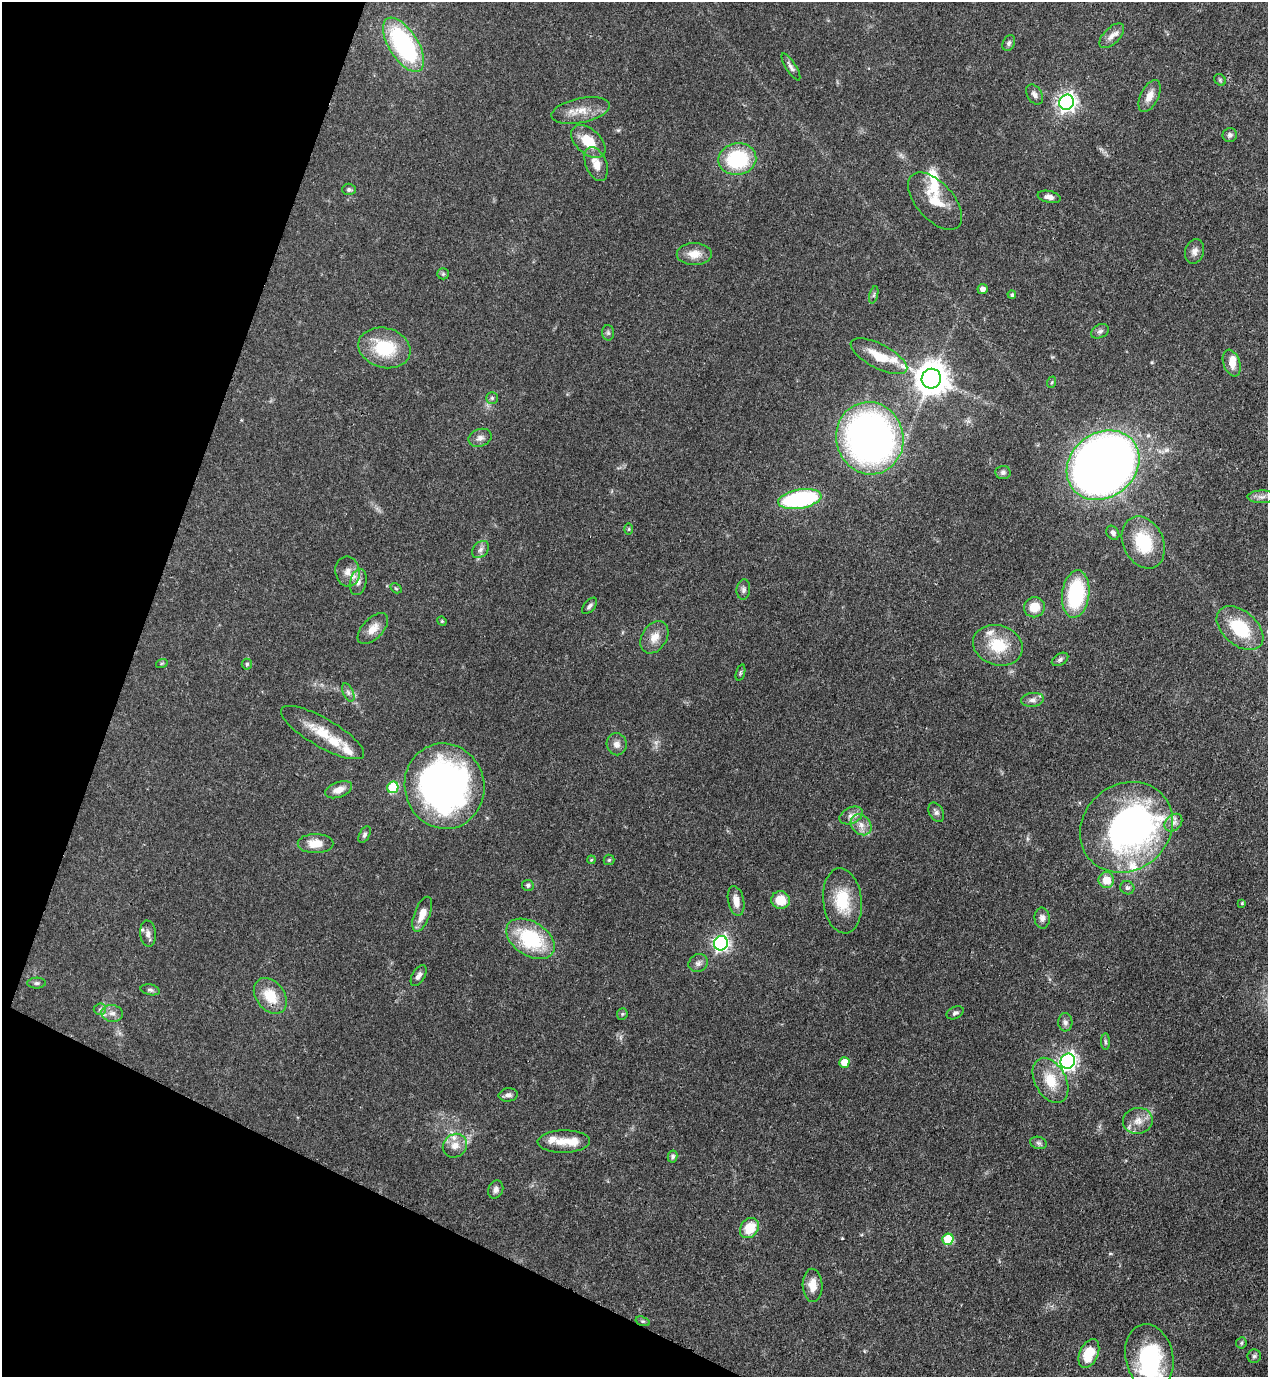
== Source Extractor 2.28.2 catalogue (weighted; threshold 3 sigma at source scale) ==
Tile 9 of 4 x 4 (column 1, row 3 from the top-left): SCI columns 353-1618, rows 1415-2789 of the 5638 x 5578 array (HDU 1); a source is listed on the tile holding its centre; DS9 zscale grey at full resolution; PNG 1270 x 1379 px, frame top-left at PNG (2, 2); each listed source drawn as its Kron ellipse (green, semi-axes under 4 px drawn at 4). Shown black and unused: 19% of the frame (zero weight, under 3 of 4 exposures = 7% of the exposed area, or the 3 px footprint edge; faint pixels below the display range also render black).
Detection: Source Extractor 2.28.2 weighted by HDU 2 'WHT'; one run over the whole footprint, this tile lists its part. Background 0.0517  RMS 0.0035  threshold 0.0157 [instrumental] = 3 sigma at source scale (4.5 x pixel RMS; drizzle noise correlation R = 1.50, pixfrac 1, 0.05/0.05 arcsec/px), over >= 5 px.
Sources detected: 128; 1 too faint to see at this stretch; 3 inside a brighter object's white glare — neither listed nor drawn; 11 inside a brighter listed object's ellipse — not listed separately; the other 113 listed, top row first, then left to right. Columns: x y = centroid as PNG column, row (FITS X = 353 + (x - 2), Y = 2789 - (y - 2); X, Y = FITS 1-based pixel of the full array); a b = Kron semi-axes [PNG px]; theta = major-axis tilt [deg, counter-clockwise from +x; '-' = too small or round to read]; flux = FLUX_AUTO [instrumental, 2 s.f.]
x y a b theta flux
1112 36 15 8 45 2.4
1009 43 8 6 63 0.94
404 45 31 14 -58 49
791 67 15 5 -58 1.3
1220 80 6 5 - 0.57
1034 95 11 7 -56 1.5
1149 96 17 9 63 3.3
1067 102 8 7 - 140
581 110 30 12 12 5.5
1230 135 7 7 - 1
588 141 20 12 -41 8
737 159 19 16 9 26
596 164 17 10 -68 4.2
349 189 7 6 - 0.74
1049 197 11 6 -12 1.8
935 201 35 18 -48 8.7
1194 251 12 9 73 1.9
694 254 17 11 1 4.2
443 274 6 5 - 0.57
982 289 5 5 - 1.8
874 295 9 3 77 0.62
1012 295 4 4 - 0.67
1100 331 9 6 27 1.1
608 333 8 6 -89 0.76
384 348 26 20 -16 16
879 356 31 12 -27 9.2
1232 363 14 8 -71 3.3
931 379 10 9 - 670
1052 382 6 3 71 0.43
492 398 6 6 - 0.64
480 438 12 8 20 1.8
870 438 36 33 -76 160
1103 465 39 32 38 350
1003 472 7 6 - 0.97
1262 497 14 6 0 1.8
800 499 22 9 10 45
629 529 6 3 89 0.37
1113 533 7 6 - 1.2
1143 542 27 20 -64 16
480 550 10 7 46 1.3
348 572 15 12 -81 3.3
358 582 13 8 76 2.2
396 588 6 4 -31 0.45
743 589 10 7 85 1.1
1076 594 24 13 82 30
590 606 10 5 49 1.1
1034 607 10 10 - 5.6
442 621 5 4 - 0.38
1240 628 27 17 -40 16
373 629 19 10 45 3.9
654 637 17 12 58 3.9
998 645 25 20 -17 12
1060 659 9 5 31 0.9
162 663 6 3 19 0.4
247 664 5 5 - 0.49
740 673 8 3 72 0.52
348 692 10 5 -63 1.1
1033 700 11 7 6 1.5
322 733 47 14 -30 10
617 744 11 10 - 2.1
444 786 43 40 -75 150
393 787 6 5 - 18
339 790 14 7 20 3.3
936 812 10 7 -60 1.2
851 815 12 8 25 1.9
1173 823 10 7 45 1.8
861 825 11 9 -45 2.7
1126 827 49 43 40 120
365 834 9 5 62 0.87
315 844 18 9 0 5.2
591 860 4 3 - 0.3
609 860 5 5 - 0.46
1106 880 8 8 - 4.8
528 885 6 5 - 0.77
1127 888 7 6 - 0.84
780 900 9 9 - 6.7
736 901 15 8 -78 3.6
842 901 32 19 -83 13
1242 903 4 4 - 0.36
422 914 18 7 69 4
1042 918 10 7 -86 1.6
148 934 13 8 -85 1.7
530 939 27 17 -32 25
721 943 7 7 - 95
698 963 10 8 36 1.5
419 976 11 6 59 1.5
37 983 9 5 0 0.8
150 990 10 5 -12 0.88
270 996 20 14 -52 8.6
100 1009 6 6 - 0.8
112 1013 11 8 -10 2
955 1013 9 6 25 0.97
622 1014 6 5 - 0.53
1065 1022 9 7 -88 1.2
1105 1042 8 4 -89 0.58
1068 1061 8 7 - 130
844 1062 5 5 - 5.4
1050 1080 24 15 -62 9.1
508 1095 9 6 6 1.4
1138 1121 15 13 11 3.9
564 1142 26 11 1 5.3
1039 1143 8 6 -16 0.9
455 1146 13 11 39 3.2
673 1157 6 5 - 0.74
496 1189 9 7 67 1.4
749 1228 11 8 52 8.3
948 1239 6 5 - 15
812 1285 16 10 -87 4.2
643 1321 7 4 -18 0.52
1241 1343 6 5 - 0.54
1089 1354 15 9 66 8.9
1254 1356 7 6 - 0.83
1149 1357 33 24 -78 36
Isophote crosses this tile's border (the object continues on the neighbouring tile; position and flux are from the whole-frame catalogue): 1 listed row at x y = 1149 1357